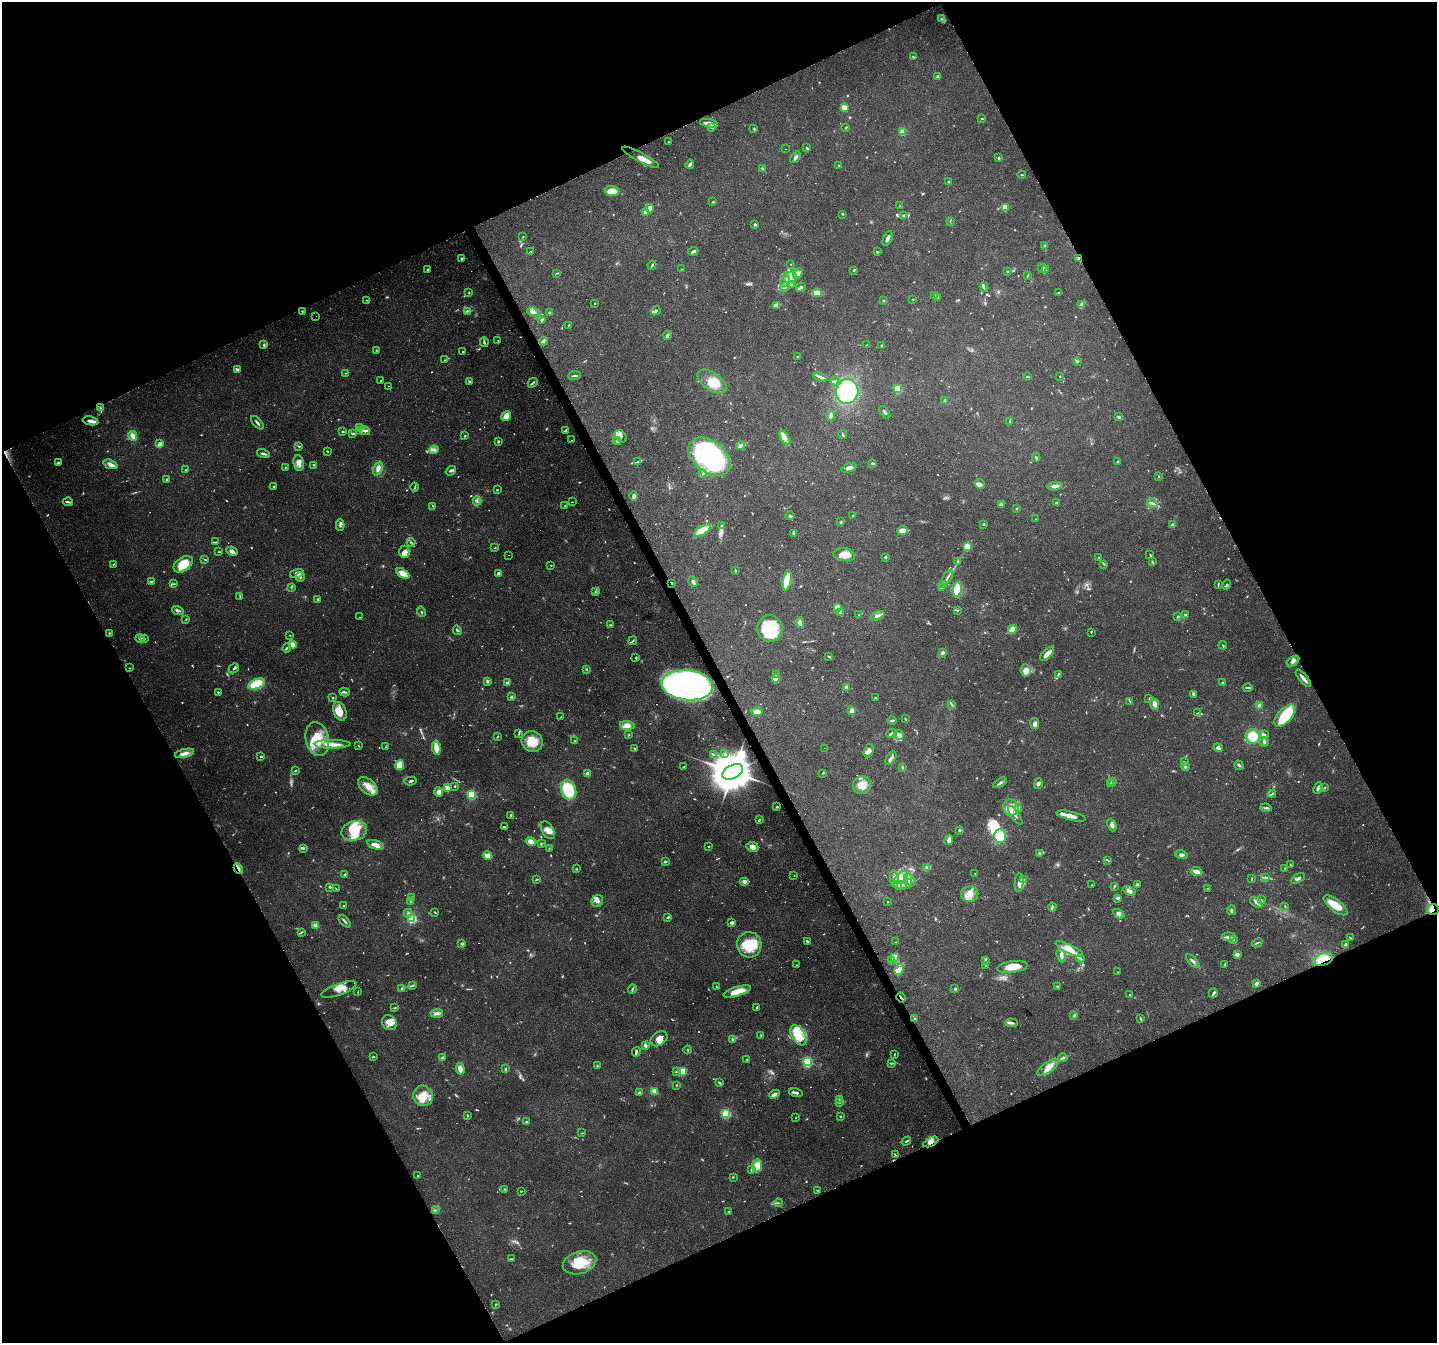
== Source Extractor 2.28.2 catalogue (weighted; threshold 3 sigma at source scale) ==
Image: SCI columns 2-5740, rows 159-5521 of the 5740 x 5617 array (HDU 1 of 3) = the unmasked area's bounding box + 8 px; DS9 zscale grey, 4 x 4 block average (1 PNG px = mean of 4 x 4 image px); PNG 1439 x 1345 px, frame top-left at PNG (2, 2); each listed source drawn as its Kron ellipse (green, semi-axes under 4 px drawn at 4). Shown black and unused: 46% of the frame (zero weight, under 2 of 3 exposures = <1% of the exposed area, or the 3 px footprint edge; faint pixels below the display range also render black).
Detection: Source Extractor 2.28.2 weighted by HDU 2 'WHT'. Background 0.0931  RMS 0.0052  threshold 0.0235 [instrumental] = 3 sigma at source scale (4.5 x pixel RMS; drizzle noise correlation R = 1.50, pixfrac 1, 0.0396/0.0396 arcsec/px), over >= 5 px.
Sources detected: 1012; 47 too faint to see at this stretch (4 x 4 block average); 7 inside a brighter object's white glare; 16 cosmic-ray / hot-pixel residue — neither listed nor drawn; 31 coinciding with a brighter row at this scale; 114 inside a brighter listed object's ellipse — not listed separately; of the other 797, all 500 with FLUX_AUTO >= 1.83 (the completeness limit of this list) listed and drawn (297 fainter detections not listed), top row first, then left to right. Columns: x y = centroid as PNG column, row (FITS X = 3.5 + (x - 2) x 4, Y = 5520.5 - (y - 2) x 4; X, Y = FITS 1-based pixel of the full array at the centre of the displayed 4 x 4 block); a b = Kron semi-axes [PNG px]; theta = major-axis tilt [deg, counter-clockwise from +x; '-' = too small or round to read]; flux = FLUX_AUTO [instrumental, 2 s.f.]
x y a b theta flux
942 19 2 2 - 2.4
913 57 2 2 - 2.4
938 76 3 2 - 4
844 108 3 2 - 41
982 118 3 2 - 2.4
709 123 9 3 -12 18
712 127 3 2 - 10
846 127 3 2 - 2.6
754 129 2 2 - 3.8
902 132 2 2 - 110
669 142 2 2 - 2.1
807 148 3 2 - 3.2
785 149 2 2 - 2.2
641 157 20 4 -28 32
795 157 6 2 51 11
999 158 2 2 - 7.2
690 164 4 3 - 7.6
839 165 2 2 - 2.7
762 168 3 2 - 2.8
1022 175 4 2 - 2.5
949 182 3 3 - 4.1
612 191 7 5 -3 37
713 202 2 2 - 2.5
900 206 2 2 - 2.3
1005 207 3 3 - 20
650 208 4 3 - 19
645 212 4 2 - 10
842 214 2 2 - 1.9
904 215 4 2 - 4.8
950 221 2 2 - 2.2
755 224 3 2 - 5.1
523 237 2 2 - 2.4
888 238 8 2 64 14
1044 246 2 2 - 3.5
531 251 2 2 - 2.9
693 251 5 2 - 7.7
877 252 3 2 - 2.6
462 258 2 2 - 4.8
1078 258 3 2 - 3.9
791 264 2 2 - 2.8
652 265 5 2 - 4.3
1042 268 4 3 - 7.1
428 269 2 2 - 4.9
681 269 2 2 - 2.3
854 270 2 2 - 4.5
1046 270 3 2 - 4.7
1008 271 2 2 - 3.4
557 273 3 2 - 2.8
798 273 6 4 51 13
1027 275 3 2 - 3.8
790 277 6 5 - 21
785 281 6 3 59 9.7
791 285 3 2 - 2.8
785 287 5 2 - 3.7
801 287 5 3 - 5.8
984 287 5 2 - 5.6
469 292 2 2 - 1.9
1058 292 3 2 - 2.5
817 293 5 3 - 43
935 296 2 2 - 4.2
937 297 3 2 - 2.7
913 299 2 2 - 2
366 300 2 2 - 2
883 300 3 2 - 2.3
594 304 3 2 - 1.9
776 305 4 2 - 34
1081 305 4 3 - 13
302 311 2 2 - 3.2
467 311 4 2 - 4.6
533 311 6 4 -13 11
656 311 5 2 - 7.9
549 312 2 2 - 3.8
316 316 2 2 - 2.8
542 320 2 2 - 9.4
568 325 3 2 - 2.7
668 335 4 3 - 6.5
498 340 2 2 - 5.5
543 341 4 2 - 7.7
484 342 5 3 - 5.8
264 345 4 3 - 5
866 345 3 2 - 2.3
882 346 3 2 - 4.1
376 350 3 2 - 2.1
462 352 2 2 - 2.2
798 356 2 2 - 3.5
445 360 2 2 - 1.8
1077 362 3 3 - 3.6
237 370 3 2 - 9
346 373 3 2 - 2
574 376 6 2 6 5.4
1060 376 2 2 - 2.1
821 377 7 2 -19 11
1027 377 4 2 - 3.3
381 381 2 2 - 2.2
712 381 17 9 -34 63
834 381 4 2 - 3.6
469 382 3 2 - 4.3
533 383 5 2 - 6.7
388 386 2 2 - 2.2
898 389 2 2 - 230
847 391 12 11 - 270
945 400 3 2 - 4.6
100 408 3 2 - 4.3
885 412 7 2 -53 5
506 416 5 3 - 30
831 416 4 3 - 7
1119 417 3 2 - 6.7
90 421 8 3 -12 13
1010 421 3 2 - 1.8
257 423 8 2 -48 7
360 427 2 2 - 2.9
566 430 4 3 - 8.2
365 431 5 3 - 9.5
343 432 3 2 - 3.4
353 434 4 2 - 6.2
843 434 5 2 - 3.2
133 436 5 3 - 20
465 436 3 2 - 2.5
621 436 7 5 -50 23
785 438 7 4 -55 16
571 440 2 2 - 1.9
617 441 4 2 - 4.1
498 442 2 2 - 5.3
160 444 3 2 - 17
299 446 3 2 - 4
741 446 4 3 - 7.4
434 450 5 3 - 8.7
327 451 3 2 - 2.1
263 454 6 2 -15 9.4
709 457 24 15 -39 600
1036 457 4 3 - 5.8
638 462 4 2 - 6.8
1118 462 3 2 - 4.5
58 463 3 2 - 15
299 463 8 5 -81 22
873 463 3 2 - 6.1
110 464 7 3 -21 15
313 465 2 2 - 2.1
285 467 2 2 - 2.5
378 468 7 4 66 19
849 468 8 3 19 12
186 470 2 2 - 2.1
451 471 5 3 - 6
703 473 4 2 - 3.5
1158 476 2 2 - 2.3
166 479 4 2 - 3.1
980 484 5 5 - 12
274 486 3 2 - 4.1
1055 486 8 3 5 16
415 487 4 2 - 3.3
497 490 2 2 - 5.4
634 496 5 3 - 15
477 501 4 3 - 6.3
68 502 5 2 - 5.6
572 502 3 2 - 1.8
1057 502 4 2 - 3.4
1152 503 6 2 -37 6.8
1002 505 4 2 - 3.5
433 506 2 2 - 2.2
565 506 2 2 - 2.1
1016 509 3 2 - 3.2
790 516 5 2 - 4.1
853 516 2 2 - 2.1
1036 519 2 2 - 2.2
841 522 2 2 - 13
984 524 2 2 - 3.2
340 525 6 3 90 6.5
1173 525 2 2 - 34
722 526 2 2 - 3.3
702 530 9 3 32 96
903 531 5 3 - 35
793 533 3 2 - 3.4
216 542 3 2 - 3.2
411 542 4 2 - 3
967 547 4 3 - 57
495 548 3 2 - 2.3
232 551 6 3 -26 15
219 552 3 2 - 2
404 552 6 5 - 13
509 555 2 2 - 2.4
844 555 11 6 -9 36
1150 555 2 2 - 2.1
885 557 3 2 - 4.2
1099 557 3 2 - 2
204 559 3 2 - 2.4
957 561 2 2 - 2.3
1152 562 3 2 - 3.6
113 564 2 2 - 2.4
183 564 11 6 37 84
1104 564 4 2 - 3
551 565 2 2 - 2.8
735 570 3 2 - 4.2
403 573 7 4 -33 42
297 574 7 4 15 15
498 574 4 3 - 9.3
300 577 5 3 - 7.2
948 577 8 2 57 7.8
787 580 10 3 77 130
151 581 4 2 - 3
693 582 5 3 - 7.2
672 583 3 2 - 3.2
174 584 4 2 - 3.2
944 584 2 2 - 2.5
1218 584 2 2 - 2.7
1226 585 5 2 - 3.2
291 587 3 2 - 3.4
941 588 4 2 - 3.6
957 589 7 4 81 120
595 591 3 2 - 3.1
240 597 4 2 - 4.2
318 599 3 2 - 4.2
838 608 4 3 - 33
958 610 3 2 - 2
178 611 6 3 -17 8.4
421 612 5 2 - 4.1
840 612 3 3 - 16
1186 614 4 2 - 3.2
859 615 2 2 - 3
877 616 7 3 22 12
1177 616 2 2 - 1.9
359 617 2 2 - 2
186 619 3 2 - 2.5
800 623 5 4 - 12
611 625 2 2 - 2.2
770 628 13 12 - 160
1012 629 4 3 - 51
457 630 5 2 - 5.4
1091 632 2 2 - 2
109 633 2 2 - 2.3
290 635 2 2 - 2.6
140 638 5 3 - 6.8
144 639 2 2 - 2
633 641 4 2 - 4.3
292 644 2 2 - 93
1223 645 4 2 - 3.2
287 648 4 2 - 3.7
943 652 2 2 - 19
1047 654 9 3 44 27
829 656 4 2 - 4.2
636 658 2 2 - 3
1293 661 7 3 34 11
130 668 2 2 - 3.2
234 668 5 2 - 4.8
586 669 3 2 - 2.5
1026 670 6 5 - 29
1058 674 4 2 - 4.3
776 675 2 2 - 2.1
776 678 4 3 - 11
1303 678 10 2 -51 17
487 681 3 3 - 6.2
508 682 3 2 - 9.6
1222 683 3 2 - 3.9
256 684 8 4 24 110
687 685 26 15 -6 1300
846 688 4 2 - 11
1248 688 5 2 - 4.8
218 692 3 3 - 3.6
345 692 5 2 - 5.1
1193 694 3 2 - 4.1
512 697 4 3 - 3.8
876 697 4 2 - 2.3
333 698 2 2 - 2.4
1149 699 2 2 - 2.1
1130 702 4 2 - 2.5
951 704 3 2 - 3.1
1155 704 6 3 -66 21
1259 706 4 3 - 12
340 711 10 6 -69 34
852 711 4 3 - 17
757 712 6 3 2 16
1198 713 2 2 - 2.3
1285 716 13 7 48 160
561 717 2 2 - 2
905 719 3 2 - 2.4
892 721 5 2 - 4.9
1035 723 5 4 - 12
627 725 7 4 -5 27
891 733 5 2 - 6.2
519 734 3 2 - 2.7
628 735 3 2 - 2.2
899 735 5 4 - 11
1264 735 4 3 - 11
1253 736 7 7 - 77
497 737 3 2 - 2.2
317 739 17 11 -79 92
532 741 11 10 - 67
575 741 2 2 - 3.1
1264 742 5 3 - 9.5
332 744 18 4 0 37
358 745 2 2 - 2.2
386 747 2 2 - 2
436 747 7 3 -84 36
634 748 3 2 - 3.6
824 748 2 2 - 3.6
1218 748 4 4 - 8.6
869 751 7 4 70 15
184 753 10 3 14 22
725 754 2 2 - 2.4
714 755 3 2 - 3.9
261 756 2 2 - 9.7
891 758 7 2 58 10
1184 762 3 2 - 2.9
400 765 5 4 - 62
1239 765 5 2 - 4.8
684 767 3 2 - 3.1
902 767 3 2 - 3.9
1185 767 3 3 - 5.2
295 771 3 2 - 2.8
733 772 11 6 27 15000
588 773 2 2 - 44
823 773 4 2 - 2.3
411 781 6 2 13 5.8
1112 781 2 2 - 12
1000 783 7 2 30 6.8
1038 784 5 3 - 9
1110 784 4 2 - 3.8
862 785 9 9 - 38
368 786 11 7 -40 34
455 786 2 2 - 2.5
448 787 4 3 - 18
1318 788 6 3 68 7.3
1325 788 3 2 - 2.7
568 790 10 7 -71 160
439 792 4 4 - 16
1272 794 4 2 - 3.7
471 795 2 2 - 300
777 807 3 2 - 3.2
1011 807 8 7 - 36
1266 808 5 2 - 5.9
1019 809 3 2 - 3.5
511 815 2 2 - 5.7
1015 815 11 2 -55 8.4
1071 816 15 4 -13 23
759 820 2 2 - 7.3
1112 825 6 3 -67 12
504 827 4 2 - 3.4
548 830 10 5 -61 23
960 830 2 2 - 7.6
354 831 13 9 16 65
1000 836 7 6 - 99
949 840 5 3 - 13
531 842 5 4 - 22
541 844 2 2 - 4.7
375 845 8 3 -18 29
709 847 2 2 - 3.1
752 847 6 5 - 16
303 848 3 3 - 5
549 848 2 2 - 1.9
1039 853 3 2 - 10
1181 854 6 3 -17 8.4
488 856 4 3 - 29
1108 860 4 2 - 2.7
665 861 2 2 - 6.3
1291 865 3 2 - 2
926 867 4 2 - 3
1285 868 2 2 - 2.5
238 869 6 2 -61 8.1
576 869 3 2 - 2.9
1197 872 6 3 -21 26
345 874 4 2 - 4.7
975 874 2 2 - 2.1
794 876 2 2 - 2.4
901 878 9 4 39 26
1266 878 4 2 - 4.8
1298 878 8 2 28 8.4
537 879 3 2 - 3.3
894 879 8 3 -83 12
1023 879 3 2 - 3.2
1252 879 3 2 - 2.2
910 880 7 4 -52 15
744 881 5 3 - 12
1019 882 9 3 85 16
907 884 6 2 37 7.2
1138 884 4 3 - 4.1
900 885 6 4 -22 17
1092 885 2 2 - 2
1114 886 3 2 - 3.4
330 887 3 3 - 4.2
1208 888 2 2 - 2
336 889 3 2 - 1.9
1129 891 7 3 -26 11
970 894 8 7 - 33
411 898 3 2 - 12
1117 898 4 2 - 5.7
1261 899 2 2 - 1.9
410 901 3 2 - 2.8
597 901 6 5 - 13
888 902 2 2 - 3.3
1256 902 7 3 -39 7.9
1335 905 14 6 -38 62
344 906 4 3 - 3.7
1285 906 3 2 - 2.8
1052 907 4 3 - 5.1
1231 910 4 3 - 7.1
1433 910 6 5 - 17
435 912 3 2 - 2.4
408 913 4 2 - 5.6
1119 914 6 3 -33 9.9
668 917 3 2 - 4.7
412 918 2 2 - 350
345 921 7 2 -45 6.4
732 923 4 3 - 8.3
315 925 4 3 - 17
301 932 3 2 - 2.8
1228 937 6 2 5 15
1350 937 2 2 - 2.3
1233 939 3 2 - 3.3
807 941 3 2 - 5.2
896 942 2 2 - 2.4
1257 943 6 2 27 4.1
462 944 3 2 - 7.7
749 945 13 12 - 95
1345 945 3 2 - 4.6
1069 949 15 4 -26 41
1237 954 4 3 - 13
1061 956 7 3 -72 13
894 957 3 3 - 7.4
1080 958 4 2 - 4.2
1323 959 10 5 18 90
985 960 3 2 - 5.2
891 961 3 2 - 3
1193 961 9 2 -48 8.2
1225 964 3 2 - 3.6
796 965 2 2 - 2.4
986 966 2 2 - 4.8
1012 967 15 5 7 60
899 969 6 4 68 16
1118 972 2 2 - 1.9
1257 983 3 2 - 16
412 985 3 2 - 2.6
1057 986 3 2 - 2.5
716 987 3 2 - 2.5
955 988 4 2 - 3.4
339 989 18 5 20 32
402 989 3 3 - 4.7
632 989 4 2 - 4.9
737 991 14 4 17 42
358 992 2 2 - 1.9
1213 993 5 2 - 6.8
1130 995 2 2 - 2.2
901 997 5 2 - 3.8
395 1008 4 2 - 2.9
756 1008 3 2 - 2.4
437 1013 6 4 4 11
1074 1015 3 2 - 3.7
1140 1018 3 2 - 2.4
915 1019 2 2 - 5.2
389 1022 8 7 - 30
1011 1023 6 3 -5 8.4
761 1035 3 2 - 2.1
798 1035 11 6 -58 79
659 1039 9 6 34 29
733 1040 2 2 - 8.9
645 1045 3 2 - 14
688 1050 4 2 - 2.6
636 1052 5 2 - 9.6
894 1054 3 2 - 2.1
373 1057 3 2 - 4.3
442 1058 4 2 - 6.6
1063 1058 5 2 - 6.7
747 1059 3 2 - 2.8
807 1062 2 2 - 360
891 1063 4 2 - 4.5
597 1066 3 2 - 3.4
1048 1067 13 5 37 39
460 1069 6 4 -74 19
506 1069 4 2 - 4.4
676 1071 2 2 - 2.6
683 1071 4 3 - 81
719 1083 4 2 - 4.4
676 1085 2 2 - 2.4
654 1091 3 2 - 32
639 1092 3 2 - 9
796 1093 7 2 -13 10
774 1094 5 3 - 16
423 1096 10 10 - 53
839 1099 2 2 - 2
839 1103 3 2 - 3.8
726 1114 2 2 - 320
467 1115 3 2 - 3
840 1116 2 2 - 4
796 1118 2 2 - 1.9
526 1122 3 2 - 4.1
582 1133 3 2 - 2.4
906 1141 5 2 - 3.7
931 1142 8 4 27 16
895 1155 3 2 - 2.4
757 1166 6 5 - 38
751 1170 3 2 - 4.3
418 1176 2 2 - 3.1
733 1177 3 2 - 2.1
504 1189 2 2 - 2
817 1190 2 2 - 2.4
521 1191 3 2 - 1.8
778 1203 4 2 - 3.2
435 1210 3 2 - 2.5
728 1211 3 2 - 2.3
511 1259 4 2 - 3.1
579 1263 17 11 17 94
496 1304 3 2 - 2.3
Overlapping masked pixels (flux is a lower limit): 10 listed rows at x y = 1078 258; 672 583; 1303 678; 687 685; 733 772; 238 869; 1433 910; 1323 959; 901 997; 931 1142
Diffuse or blended objects may show on this block-average render without a row.